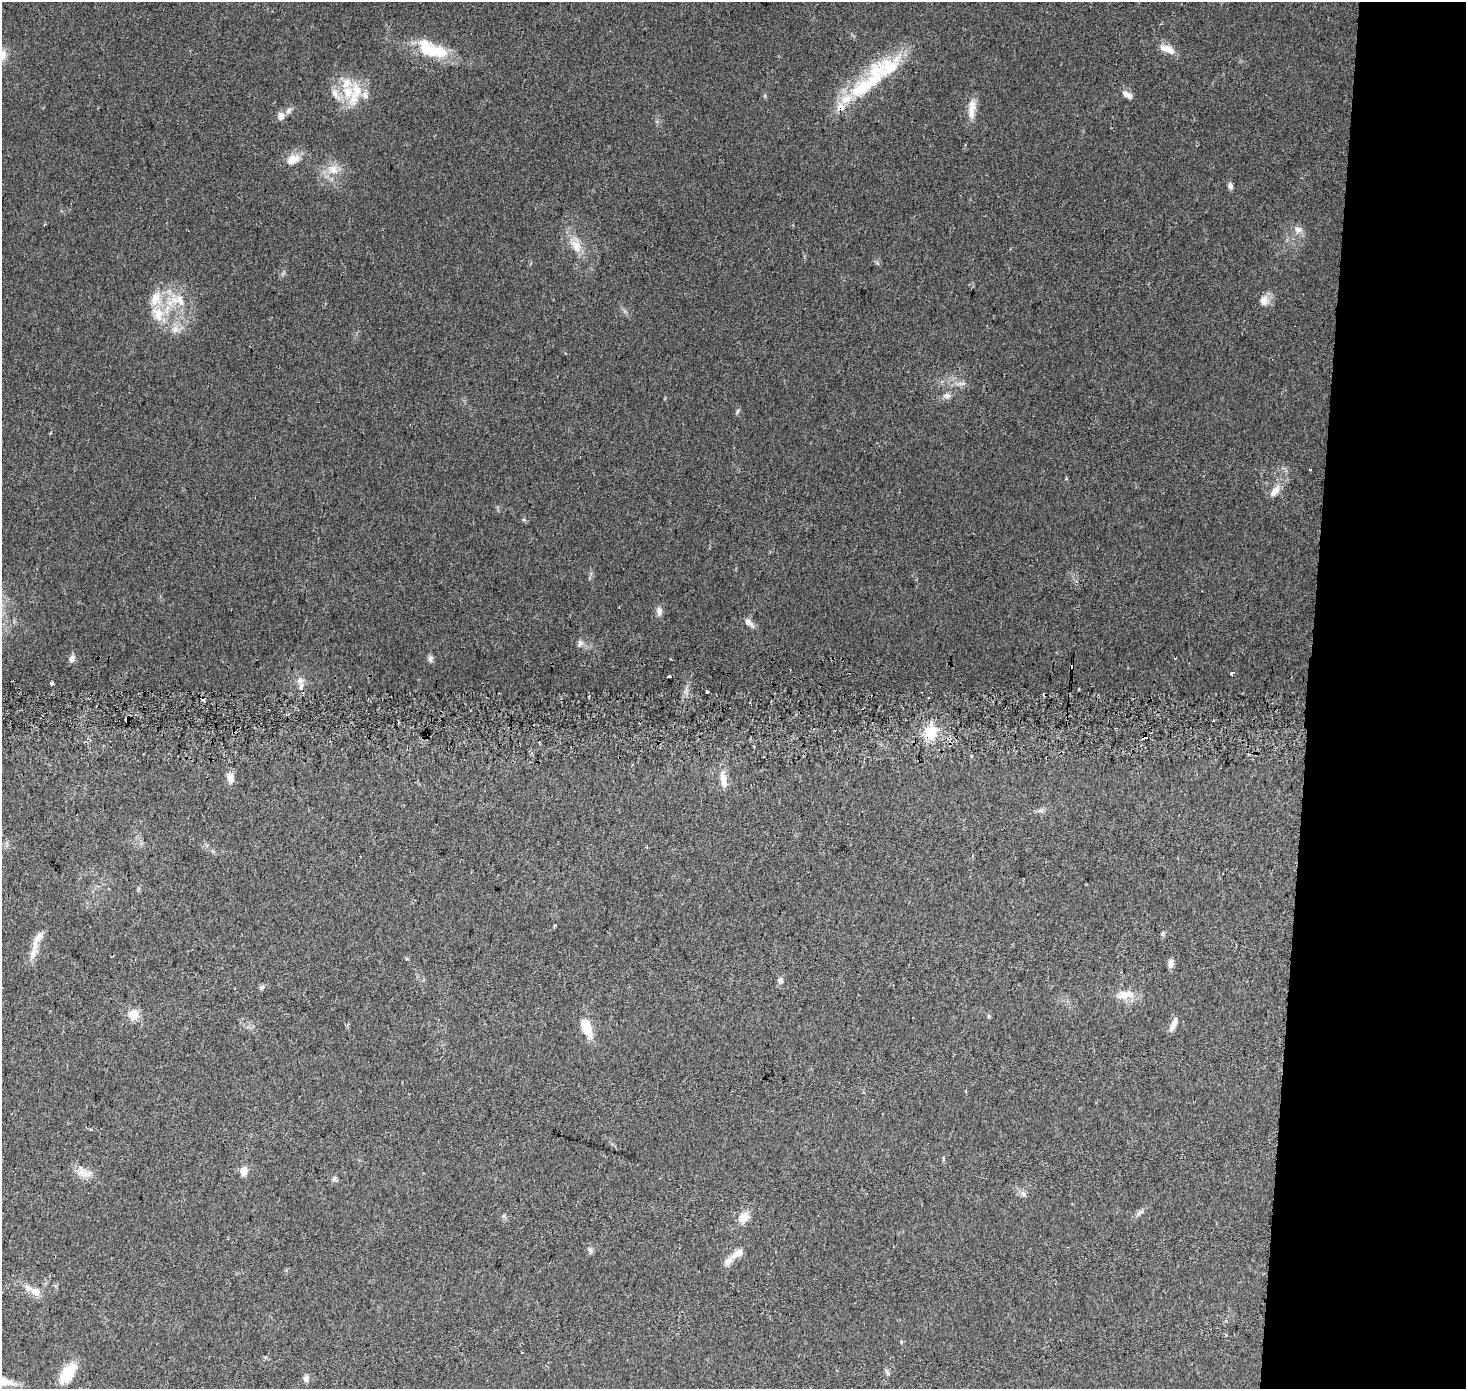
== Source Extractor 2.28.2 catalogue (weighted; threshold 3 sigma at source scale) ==
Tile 6 of 3 x 3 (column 3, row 2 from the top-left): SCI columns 2938-4401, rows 1674-3060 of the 4401 x 4707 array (HDU 1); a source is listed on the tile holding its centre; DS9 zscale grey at full resolution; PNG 1468 x 1391 px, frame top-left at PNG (2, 2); no overlay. Shown black and unused: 11% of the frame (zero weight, under 2 of 3 exposures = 2% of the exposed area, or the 3 px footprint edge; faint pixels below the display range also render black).
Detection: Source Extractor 2.28.2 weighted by HDU 2 'WHT'; one run over the whole footprint, this tile lists its part. Background 0.0468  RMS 0.0074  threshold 0.0335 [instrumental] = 3 sigma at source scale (4.5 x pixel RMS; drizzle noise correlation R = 1.50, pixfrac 1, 0.0396/0.0396 arcsec/px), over >= 5 px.
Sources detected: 83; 1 inside a brighter object's white glare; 6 cosmic-ray / hot-pixel residue — not listed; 10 inside a brighter listed object's ellipse — not listed separately; the other 66 listed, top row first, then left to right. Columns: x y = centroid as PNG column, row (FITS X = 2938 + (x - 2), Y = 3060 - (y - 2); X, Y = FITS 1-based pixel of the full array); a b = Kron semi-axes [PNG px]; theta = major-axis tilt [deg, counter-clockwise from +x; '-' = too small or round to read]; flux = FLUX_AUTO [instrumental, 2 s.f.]
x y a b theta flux
1168 49 21 9 -22 8.3
434 51 41 16 -7 31
888 68 54 27 15 46
356 93 39 14 72 21
335 94 18 8 -59 7.1
1127 95 14 7 -29 4.4
846 99 21 12 31 16
972 109 29 9 85 9.3
288 111 10 6 58 2.7
281 116 9 7 -89 4.9
293 159 18 11 26 9.6
333 169 16 13 -33 11
1230 186 9 6 -75 2.4
1298 230 10 10 - 4.5
576 246 19 11 -54 11
179 300 21 15 -7 19
1264 301 13 11 78 6.4
158 314 22 15 -69 18
175 329 12 9 42 5.7
947 395 11 7 1 3.4
737 412 8 3 71 1.2
1310 470 2 2 - 0.78
1275 491 17 8 52 6.9
523 519 4 4 - 2
659 611 12 7 -80 3.6
749 623 16 7 -40 4
580 643 8 7 - 2.9
72 658 9 6 75 3.3
430 659 8 6 60 2.2
300 680 9 7 23 3.5
52 683 3 3 - 16
301 687 5 4 - 7.4
1078 689 3 3 - 2
707 692 3 3 - 4.2
589 695 3 3 - 0.97
931 732 22 15 70 19
1144 737 4 3 - 10
619 757 3 2 - 0.66
722 777 19 8 -85 6.2
230 778 12 7 -82 6.7
554 926 3 3 - 1.9
1162 934 7 5 72 1.3
33 953 21 8 80 7.3
1171 963 9 6 83 4.2
780 981 9 7 80 2.7
261 987 10 4 29 1.4
1125 995 26 11 7 11
133 1014 12 11 - 9.6
988 1016 6 4 -89 1
1173 1024 18 6 67 5.2
586 1027 20 9 -65 19
943 1158 7 3 82 0.94
244 1171 7 6 - 9.4
83 1172 21 12 -28 8.6
334 1179 8 6 68 1.7
1023 1194 7 6 - 2.2
1141 1212 7 4 1 1.6
503 1216 6 4 -45 1.4
744 1217 15 11 53 8.2
590 1250 10 5 -71 2
737 1253 19 9 37 6.8
36 1292 11 10 - 6
522 1353 3 2 - 0.81
887 1372 9 4 -58 1.5
68 1373 25 12 53 20
306 1379 8 7 - 3.1
Overlapping masked pixels (flux is a lower limit): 4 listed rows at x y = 846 99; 931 732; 1144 737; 619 757